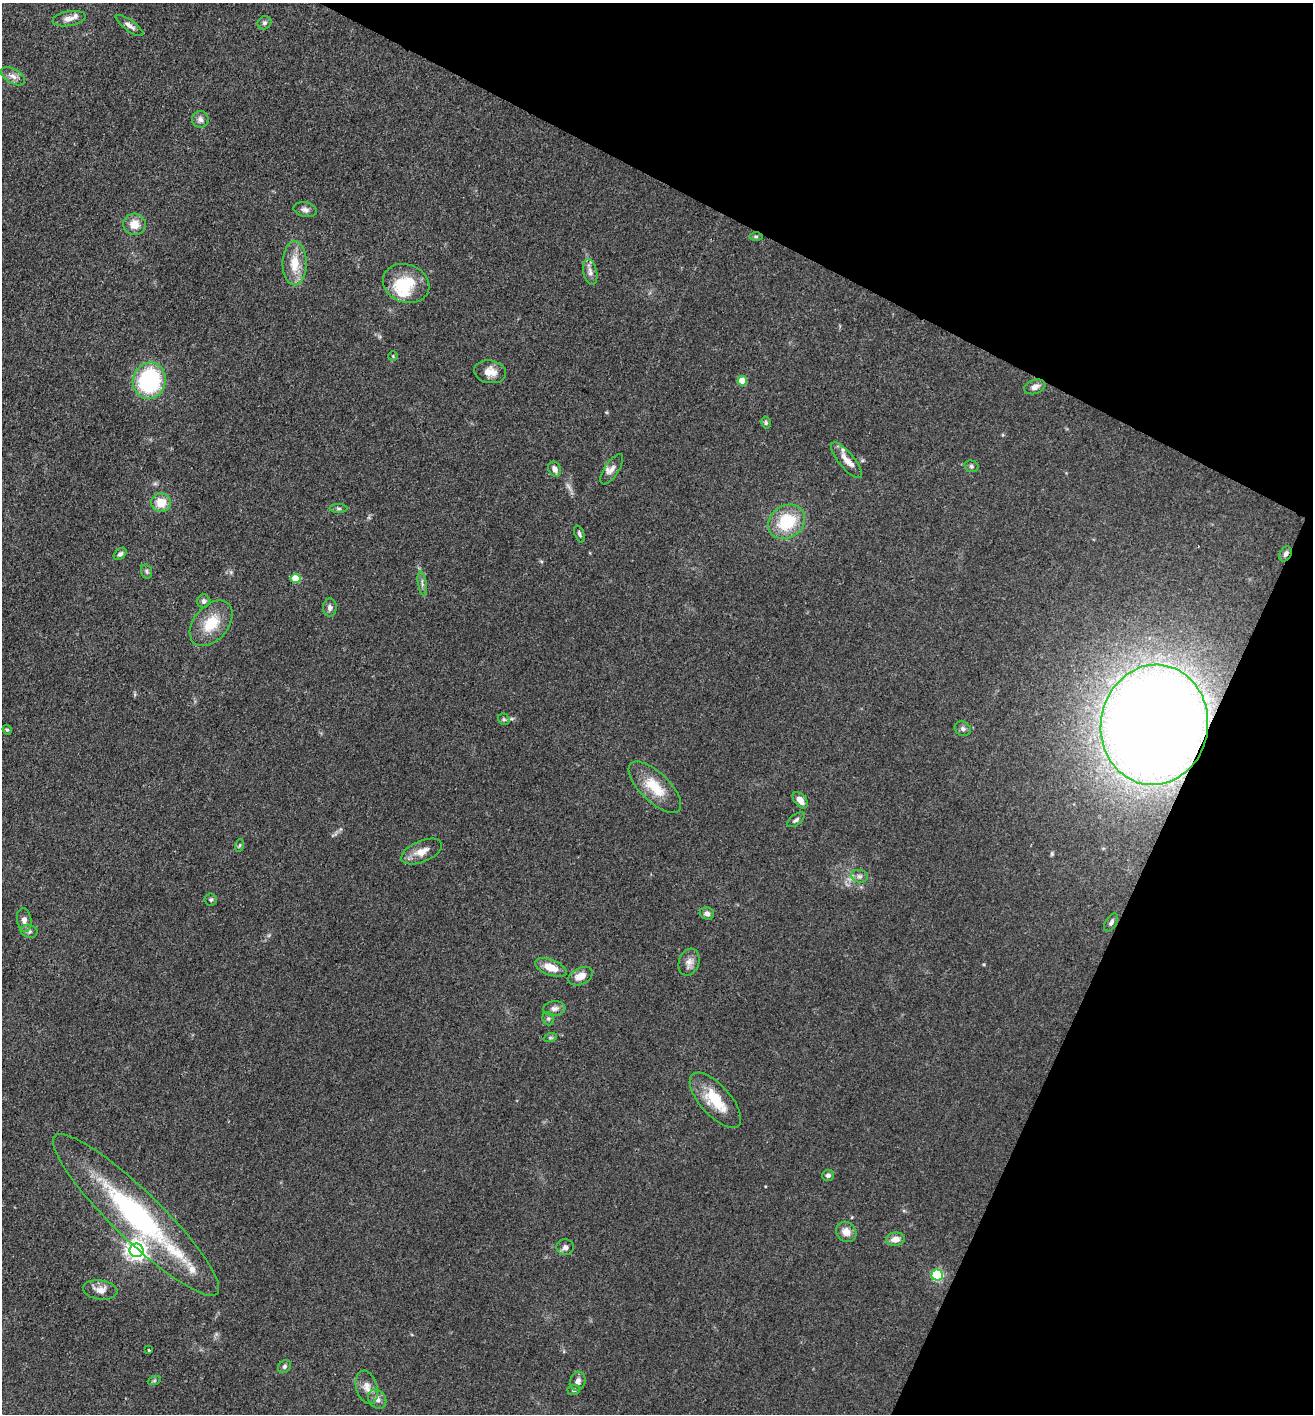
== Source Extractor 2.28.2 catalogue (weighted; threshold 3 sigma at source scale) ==
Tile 8 of 4 x 4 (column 4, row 2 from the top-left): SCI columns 4210-5520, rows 2828-4239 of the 5662 x 5653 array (HDU 1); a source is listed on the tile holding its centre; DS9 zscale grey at full resolution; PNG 1315 x 1416 px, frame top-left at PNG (2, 3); each listed source drawn as its Kron ellipse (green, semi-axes under 4 px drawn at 4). Shown black and unused: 24% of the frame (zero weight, under 3 of 4 exposures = <1% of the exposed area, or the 3 px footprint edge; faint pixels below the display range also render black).
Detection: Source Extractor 2.28.2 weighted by HDU 2 'WHT'; one run over the whole footprint, this tile lists its part. Background 0.0661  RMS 0.0058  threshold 0.026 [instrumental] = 3 sigma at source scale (4.5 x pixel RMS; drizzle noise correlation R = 1.50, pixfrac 1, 0.05/0.05 arcsec/px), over >= 5 px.
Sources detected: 73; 1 inside a brighter object's white glare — neither listed nor drawn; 2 inside a brighter listed object's ellipse — not listed separately; the other 70 listed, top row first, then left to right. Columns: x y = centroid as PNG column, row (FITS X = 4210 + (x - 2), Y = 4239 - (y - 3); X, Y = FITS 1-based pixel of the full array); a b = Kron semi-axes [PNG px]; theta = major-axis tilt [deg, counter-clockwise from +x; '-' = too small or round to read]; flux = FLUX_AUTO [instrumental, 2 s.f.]
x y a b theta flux
69 19 17 7 9 4.6
264 23 7 6 - 1.5
129 25 16 5 -35 2.6
13 76 13 7 -29 3.4
200 119 8 8 - 2.5
305 210 12 7 -12 2.4
134 224 11 10 - 7.3
756 236 6 4 -1 0.84
295 263 22 12 90 12
590 272 13 7 -78 3.1
406 283 24 19 -20 20
393 356 5 4 - 0.69
490 372 16 11 -9 6.4
149 381 18 16 75 67
742 381 5 4 - 11
1035 387 11 7 19 3.1
766 423 6 4 -76 0.92
847 460 22 7 -51 6.1
971 466 7 5 -15 1.2
555 469 8 6 -64 3.1
612 469 17 7 57 3.5
161 503 10 9 - 9.4
339 508 9 4 0 1.2
787 522 19 16 34 25
579 534 9 4 -70 1.2
120 554 7 5 43 1.5
1286 554 8 5 62 2
147 571 7 5 -72 1.3
295 578 5 4 - 15
422 583 12 3 -81 1.7
204 601 7 6 - 1.8
330 608 9 7 88 2.3
211 623 26 17 50 17
504 719 6 5 - 1
1154 725 60 53 82 1100
963 729 8 7 - 1.6
7 730 5 4 - 0.86
655 787 33 14 -44 17
800 800 9 5 -49 4.7
796 820 10 5 37 1.5
240 845 6 4 71 0.74
422 852 22 10 23 6.9
859 876 8 6 -14 1.9
211 900 6 6 - 1.1
707 913 7 6 - 2
24 920 12 7 -81 3.2
1111 922 10 5 59 1.7
29 931 8 6 -11 1.5
689 962 14 10 70 3.9
551 967 16 8 -20 8.6
580 976 13 8 26 6.3
554 1008 11 7 6 2.7
548 1019 7 5 -70 1.1
550 1038 7 4 18 0.91
715 1100 34 15 -48 18
828 1175 6 5 - 1.6
136 1215 113 24 -44 120
846 1232 11 9 -46 5.3
895 1239 9 6 6 4.7
565 1247 8 8 - 2.3
136 1250 7 7 - 300
937 1275 5 5 - 62
100 1290 17 9 -7 5.4
149 1350 3 2 - 1.4
284 1366 7 5 47 1.5
154 1381 6 4 19 0.83
578 1381 10 7 75 3.5
367 1387 17 10 -73 5.4
574 1390 6 5 - 1.1
377 1399 10 8 -51 3.2
Overlapping masked pixels (flux is a lower limit): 2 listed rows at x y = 1286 554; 1154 725